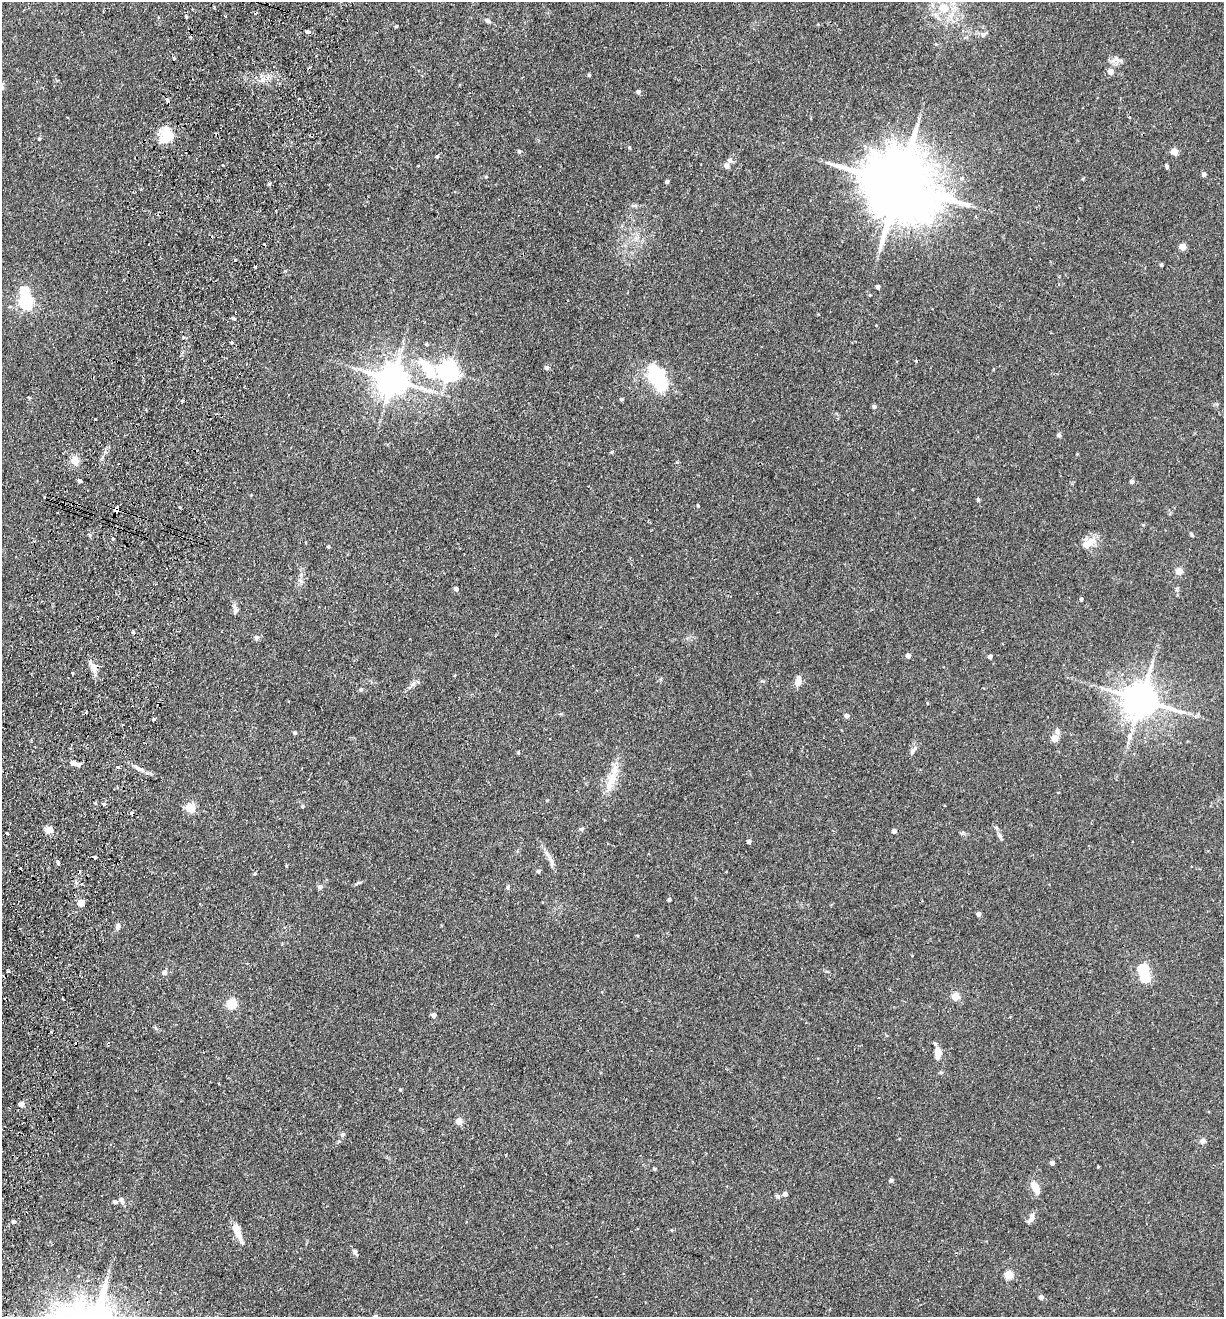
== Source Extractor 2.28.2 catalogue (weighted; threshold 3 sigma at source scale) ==
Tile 7 of 4 x 4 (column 3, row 2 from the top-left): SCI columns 2759-3980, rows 2651-3965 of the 5389 x 5300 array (HDU 1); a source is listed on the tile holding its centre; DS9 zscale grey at full resolution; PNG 1226 x 1319 px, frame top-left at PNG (2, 2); no overlay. Shown black and unused: <1% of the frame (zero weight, under 2 of 3 exposures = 3% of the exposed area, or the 3 px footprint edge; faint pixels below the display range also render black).
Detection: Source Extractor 2.28.2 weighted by HDU 2 'WHT'; one run over the whole footprint, this tile lists its part. Background 0.0897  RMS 0.0061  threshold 0.0274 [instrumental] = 3 sigma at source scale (4.5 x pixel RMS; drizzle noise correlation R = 1.50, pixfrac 1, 0.05/0.05 arcsec/px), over >= 5 px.
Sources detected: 151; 2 inside a brighter object's white glare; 9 cosmic-ray / hot-pixel residue — not listed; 3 inside a brighter listed object's ellipse — not listed separately; the other 137 listed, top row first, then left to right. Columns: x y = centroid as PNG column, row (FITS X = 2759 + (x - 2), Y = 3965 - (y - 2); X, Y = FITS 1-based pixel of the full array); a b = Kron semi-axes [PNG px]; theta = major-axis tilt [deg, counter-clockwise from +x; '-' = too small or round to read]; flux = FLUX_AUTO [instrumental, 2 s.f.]
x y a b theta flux
944 8 15 13 -13 12
186 17 4 3 - 0.73
488 21 8 5 -28 1.6
396 26 4 3 - 0.58
308 32 5 3 - 13
984 34 8 5 32 1.5
190 37 4 3 - 0.7
936 44 5 4 - 0.73
1115 59 13 6 47 2.7
1110 72 4 4 - 6.9
589 75 4 4 - 0.68
638 92 5 4 - 1.7
299 99 3 2 - 0.56
167 100 4 3 - 3.8
67 117 3 2 - 0.51
166 135 20 14 74 14
39 139 4 3 - 0.92
629 147 4 3 - 0.7
519 151 4 4 - 1.2
1174 152 7 6 - 3.8
437 156 4 4 - 0.97
727 166 7 6 - 2.5
1166 166 5 4 - 0.99
1204 174 6 5 - 1
486 177 4 4 - 0.6
667 182 4 4 - 1.7
269 184 5 4 - 0.89
899 185 24 17 -24 6700
1183 247 5 4 - 11
1161 265 4 3 - 1.1
255 267 3 3 - 0.6
878 287 4 4 - 2.1
26 302 6 6 - 120
234 319 5 4 - 1.4
183 337 3 2 - 1.4
232 342 4 3 - 1
916 361 3 3 - 0.81
546 367 7 6 - 1.2
428 368 49 21 -45 38
449 371 7 7 - 330
657 378 28 14 -63 42
392 380 9 9 - 1100
621 399 4 4 - 0.97
182 401 4 3 - 0.86
874 407 4 4 - 1.6
1059 435 6 5 - 1.1
612 452 5 4 - 0.76
75 460 9 8 - 5.1
677 462 4 4 - 0.57
79 481 4 3 - 1.9
1132 482 5 4 - 1.9
978 499 6 4 -69 0.76
698 505 4 3 - 0.68
116 510 5 4 - 6.6
58 513 2 2 - 0.65
1192 535 6 4 -61 0.81
113 538 3 3 - 5.6
1089 543 22 10 32 7.2
328 547 4 4 - 0.87
1179 571 5 4 - 12
456 589 4 4 - 2.3
1081 599 4 3 - 0.99
235 610 13 6 -79 2.4
133 632 5 4 - 0.69
256 638 7 6 - 1.7
908 656 4 4 - 3.3
990 657 4 4 - 2.2
93 666 17 9 -73 4.9
798 682 12 6 82 4.9
412 684 11 4 34 1.9
361 690 5 5 - 1.1
1141 700 11 9 -13 1400
847 716 5 4 - 2.5
154 719 4 3 - 2
122 725 3 3 - 1.2
1057 731 8 6 -86 1.8
295 733 4 4 - 1.1
1055 738 5 4 - 14
913 750 12 5 58 2.1
518 753 4 3 - 0.63
73 763 5 4 - 4.3
78 765 5 4 - 2.1
118 767 3 3 - 1.5
137 768 14 3 -39 2
611 781 33 11 66 12
547 800 5 3 - 0.54
104 804 5 4 - 0.85
303 806 4 4 - 0.89
190 808 5 5 - 32
581 829 5 4 - 1.5
48 830 5 4 - 15
894 831 4 4 - 3.1
7 833 4 3 - 1.3
1000 836 10 6 -55 1.8
749 841 4 4 - 2.2
95 857 4 3 - 2.3
551 862 11 4 -85 2
58 863 4 3 - 2.6
286 866 5 3 - 0.56
538 871 4 4 - 1.3
255 873 5 4 - 0.88
358 883 14 2 27 0.9
320 887 6 5 - 1.7
508 887 6 4 -90 0.86
669 899 5 4 - 0.84
81 903 5 4 - 14
200 904 3 3 - 0.53
978 914 4 4 - 2.7
118 926 8 6 65 2.3
1143 970 5 5 - 46
7 972 4 3 - 0.71
164 973 5 5 - 3
955 996 5 5 - 18
231 1004 5 5 - 38
434 1015 4 4 - 2.4
938 1053 11 6 87 8
400 1090 4 3 - 0.75
21 1104 6 6 - 2.1
459 1121 5 4 - 9.1
343 1134 5 5 - 0.96
1203 1141 8 6 28 2.2
1052 1163 4 4 - 2.9
1098 1167 3 3 - 0.85
654 1169 5 4 - 0.63
891 1180 6 5 - 0.97
1035 1187 16 8 -59 6.7
785 1194 6 5 - 1.9
777 1196 7 5 -22 1
121 1200 11 5 -65 1.7
115 1202 6 5 - 1.4
1031 1218 12 7 69 3.3
13 1222 5 4 - 1.4
237 1230 19 8 -70 8
672 1230 5 3 - 0.45
355 1252 7 5 -72 1.8
1008 1275 5 5 - 24
1041 1297 4 4 - 3.2
Overlapping masked pixels (flux is a lower limit): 4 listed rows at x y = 899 185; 116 510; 93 666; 95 857